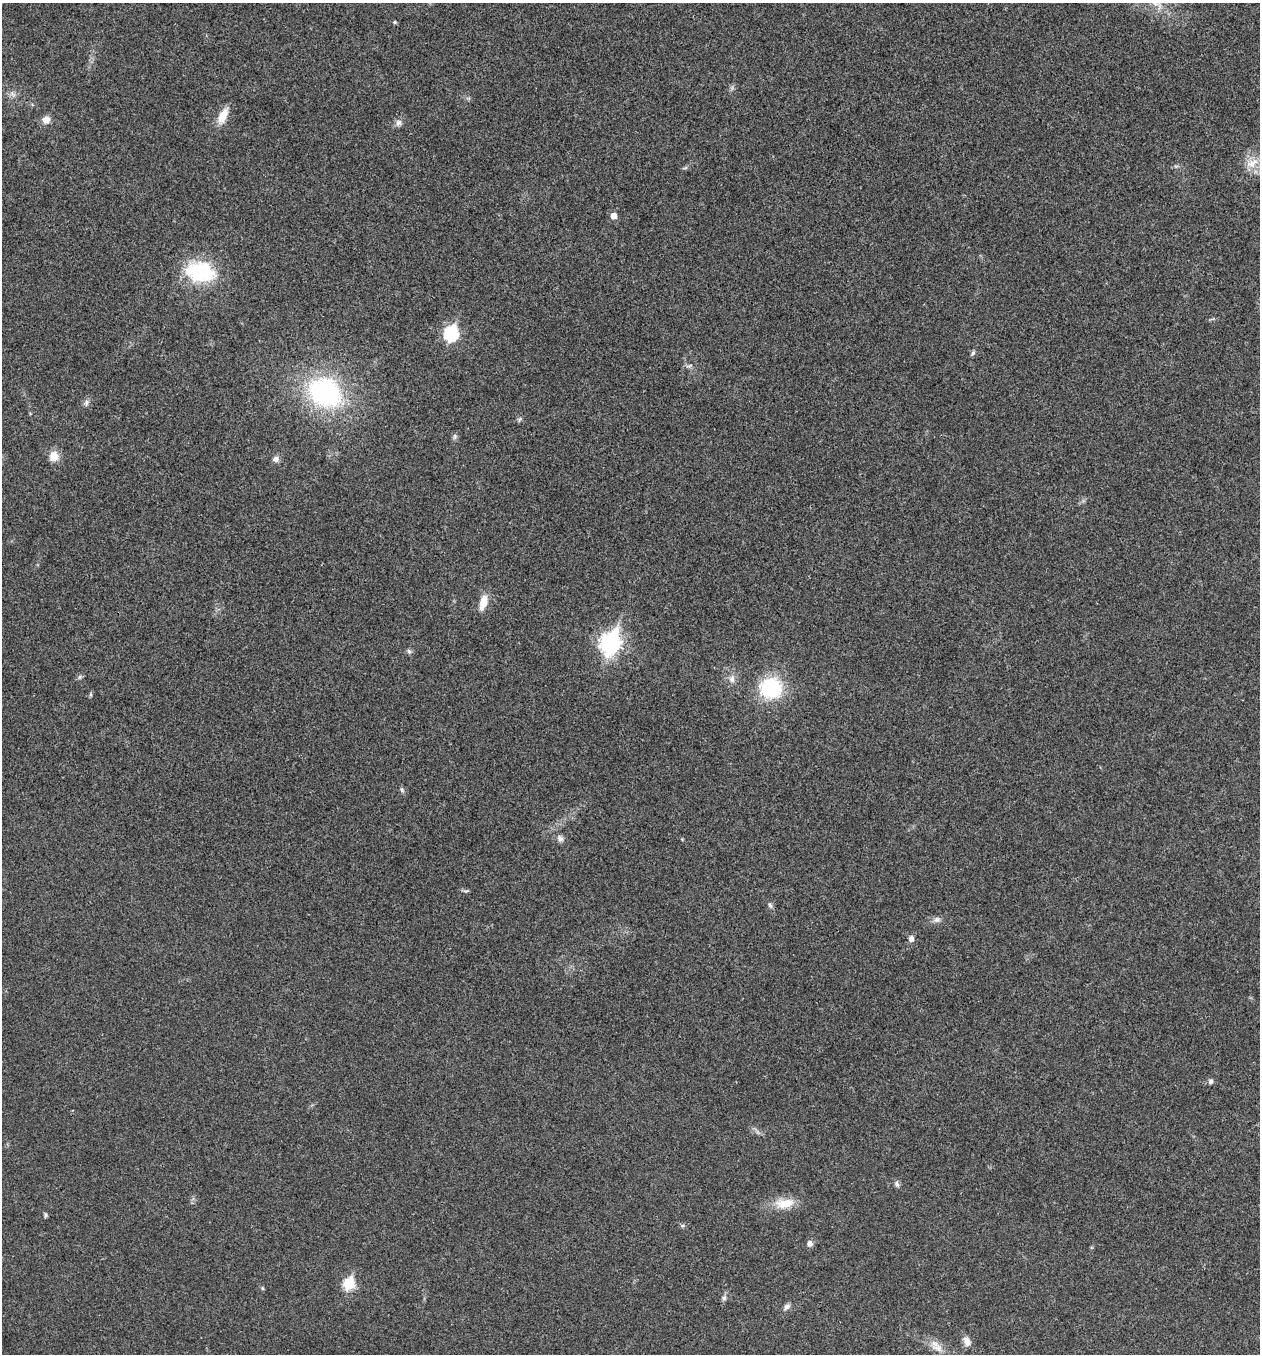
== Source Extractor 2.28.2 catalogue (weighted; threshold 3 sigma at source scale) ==
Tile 6 of 4 x 4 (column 2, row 2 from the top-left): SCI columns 1394-2651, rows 2712-4063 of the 5434 x 5419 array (HDU 1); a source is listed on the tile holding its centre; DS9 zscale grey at full resolution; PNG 1262 x 1356 px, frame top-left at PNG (2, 3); no overlay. Shown black and unused: <1% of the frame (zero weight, under 3 of 4 exposures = <1% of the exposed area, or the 3 px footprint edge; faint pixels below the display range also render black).
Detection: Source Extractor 2.28.2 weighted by HDU 2 'WHT'; one run over the whole footprint, this tile lists its part. Background 0.0237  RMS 0.0041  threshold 0.0183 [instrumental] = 3 sigma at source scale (4.5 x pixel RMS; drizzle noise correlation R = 1.50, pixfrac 1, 0.05/0.05 arcsec/px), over >= 5 px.
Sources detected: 40; all 40 listed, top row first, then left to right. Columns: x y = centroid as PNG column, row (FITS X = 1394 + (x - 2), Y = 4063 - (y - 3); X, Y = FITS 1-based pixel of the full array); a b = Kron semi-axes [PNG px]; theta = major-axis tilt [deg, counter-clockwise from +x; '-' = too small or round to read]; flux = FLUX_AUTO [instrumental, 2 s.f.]
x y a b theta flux
395 22 5 4 - 0.65
13 94 10 3 -40 0.82
223 116 21 10 63 5.8
46 120 8 8 - 3.5
398 123 10 8 63 1.6
1252 163 20 11 26 5.7
614 216 5 5 - 3.7
200 272 35 23 -10 28
451 334 8 7 - 51
973 353 7 5 63 0.81
689 366 12 3 15 0.81
325 392 34 28 -31 62
86 403 10 5 83 1.2
519 419 7 6 - 0.81
455 436 8 6 -90 0.93
54 456 11 10 - 5.1
276 459 8 8 - 1.6
483 602 19 8 73 5.5
610 644 10 8 70 190
409 651 7 5 -68 0.86
80 677 6 4 89 0.68
732 679 10 8 87 2.2
771 688 19 17 -2 32
91 694 6 4 -89 0.54
402 790 7 4 -47 0.71
560 838 9 7 -42 1.6
770 905 8 5 -62 0.95
937 919 10 7 20 1.7
911 939 6 6 - 2
1210 1081 7 6 - 1.1
897 1184 10 6 -77 1.1
784 1203 28 13 5 7.7
46 1215 7 4 90 0.66
810 1243 7 6 - 1.7
348 1284 7 6 - 27
262 1288 6 3 -71 0.48
724 1298 6 6 - 1
787 1307 9 6 40 1.5
967 1342 13 8 -67 2.9
936 1346 22 11 -46 4.5